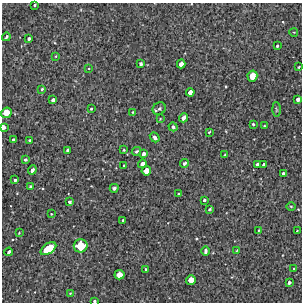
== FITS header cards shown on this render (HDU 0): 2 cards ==
NAXIS1  =                  300 / Width of image
NAXIS2  =                  300 / Height of image

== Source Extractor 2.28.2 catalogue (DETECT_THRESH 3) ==
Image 300 x 300 px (HDU 0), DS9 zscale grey, 1 PNG px = 1 image px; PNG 304 x 304 px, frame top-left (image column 1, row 300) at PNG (2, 3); each listed source drawn as its Kron ellipse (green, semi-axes under 4 px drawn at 4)
Background 3430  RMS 190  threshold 573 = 3 sigma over >= 5 px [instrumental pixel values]
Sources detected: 69; all 69 listed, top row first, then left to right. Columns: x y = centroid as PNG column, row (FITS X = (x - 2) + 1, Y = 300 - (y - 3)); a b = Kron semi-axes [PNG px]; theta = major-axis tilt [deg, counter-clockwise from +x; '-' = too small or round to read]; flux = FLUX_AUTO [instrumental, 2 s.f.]
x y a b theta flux
35 5 3 3 - 20000
294 32 4 3 - 9200
6 37 4 3 - 21000
29 39 3 3 - 26000
277 46 3 3 - 22000
56 56 4 2 - 9500
141 64 4 3 - 24000
181 64 4 4 - 95000
299 67 3 2 - 12000
89 68 4 3 - 9700
252 76 5 5 - 110000
42 89 3 3 - 15000
190 92 4 4 - 86000
298 99 4 3 - 55000
53 100 4 3 - 50000
91 109 3 3 - 21000
159 109 7 6 - 27000
276 109 7 3 -89 15000
133 112 4 3 - 12000
6 113 5 5 - 200000
183 118 4 4 - 82000
160 119 4 3 - 9500
253 124 3 3 - 15000
264 126 2 2 - 9500
3 127 4 3 - 61000
173 127 5 3 - 29000
209 132 4 3 - 14000
155 137 5 3 - 39000
13 140 4 3 - 54000
30 140 3 2 - 15000
68 150 4 4 - 55000
124 150 3 3 - 10000
136 151 5 3 - 23000
143 154 4 3 - 40000
225 155 3 3 - 22000
25 160 3 3 - 35000
185 163 4 3 - 39000
142 164 4 4 - 76000
257 164 3 3 - 44000
124 165 3 2 - 9600
264 165 4 3 - 47000
32 170 5 3 - 55000
146 171 5 4 - 140000
283 173 3 3 - 28000
15 180 3 3 - 19000
31 187 4 3 - 18000
114 188 4 3 - 24000
178 194 3 2 - 12000
204 200 3 3 - 27000
69 202 3 3 - 31000
291 206 4 3 - 13000
210 209 4 2 - 14000
51 214 3 2 - 10000
123 220 3 3 - 24000
259 230 3 2 - 8700
297 231 2 2 - 6700
19 233 3 2 - 9100
81 246 7 6 - 360000
48 249 9 5 34 320000
237 250 4 3 - 11000
205 251 4 3 - 31000
9 252 4 3 - 37000
145 269 3 2 - 10000
294 269 3 3 - 20000
120 275 5 4 - 160000
191 280 5 4 - 150000
289 283 3 3 - 45000
70 293 3 2 - 9400
94 301 3 3 - 22000
At the frame edge (FLAGS 8, measured only in part): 2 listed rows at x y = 3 127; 94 301